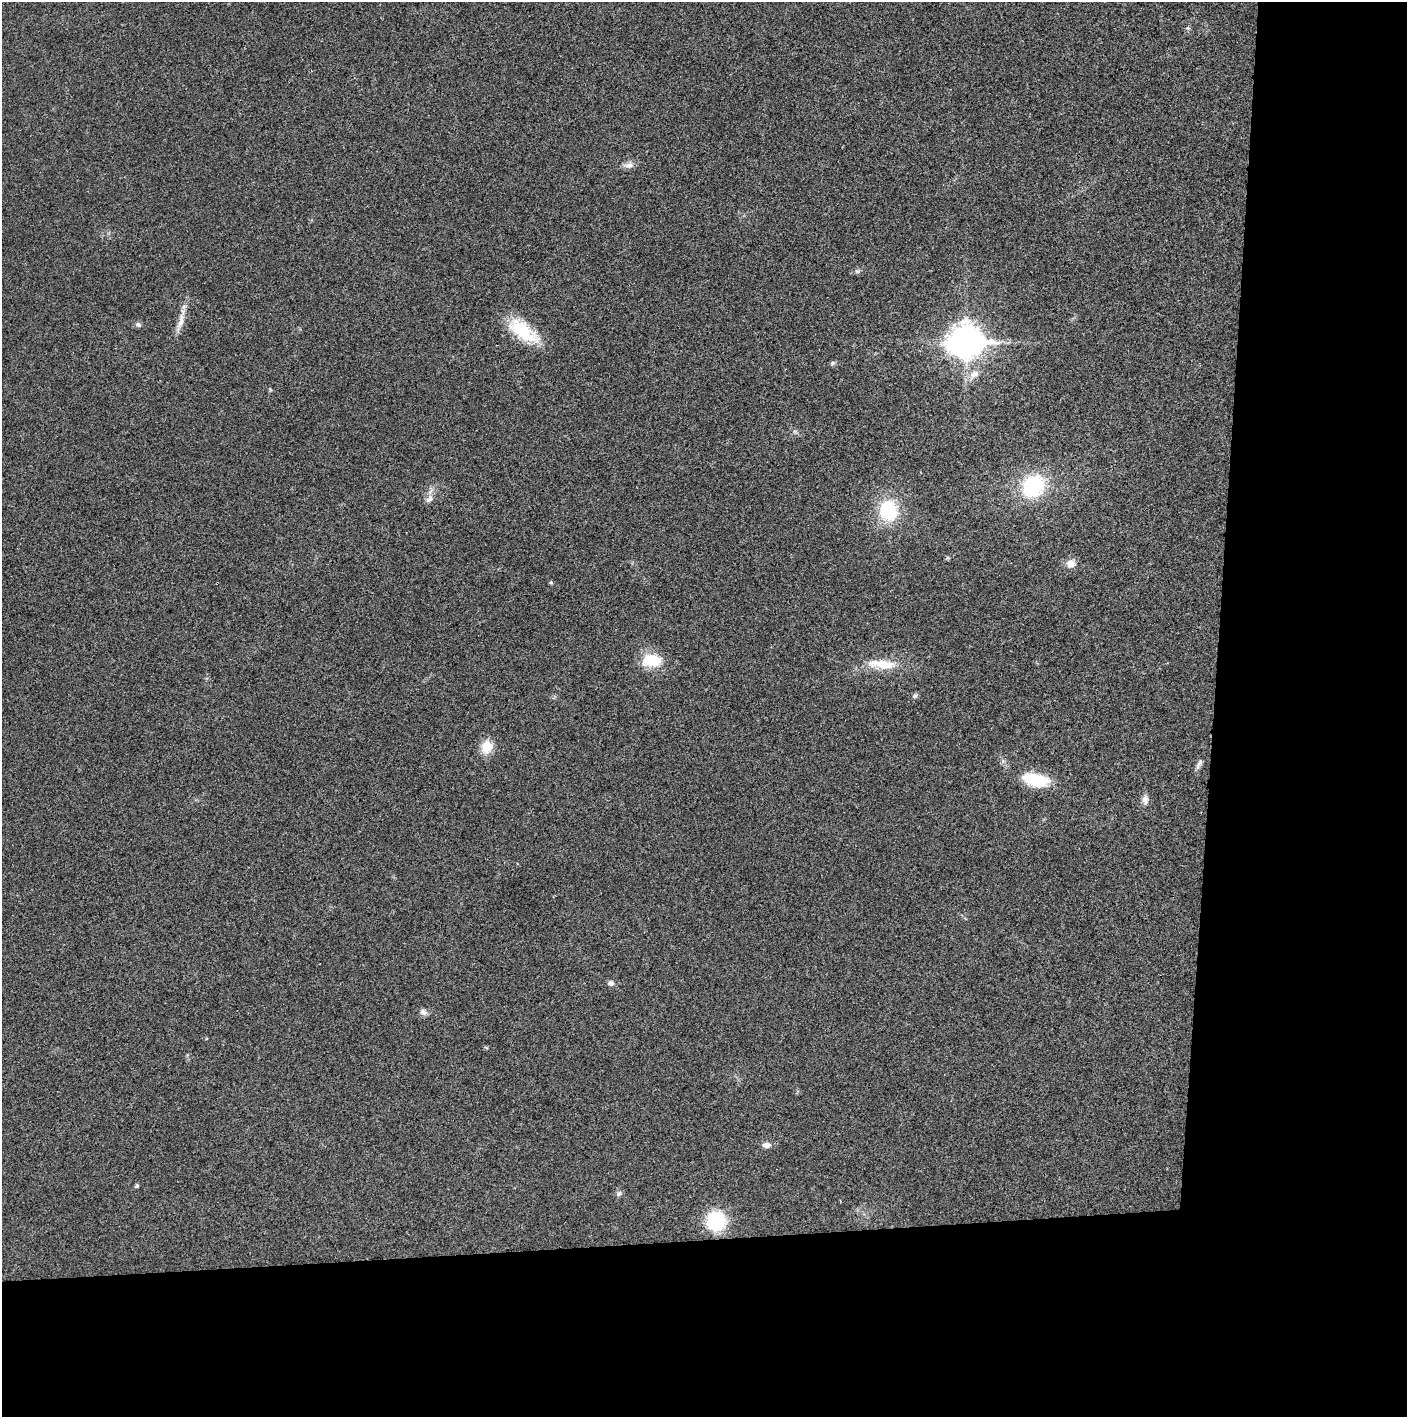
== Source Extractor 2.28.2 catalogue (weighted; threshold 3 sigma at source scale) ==
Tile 9 of 3 x 3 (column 3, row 3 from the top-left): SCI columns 2815-4219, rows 2-1416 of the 4237 x 4245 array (HDU 1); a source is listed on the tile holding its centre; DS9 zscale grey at full resolution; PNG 1409 x 1419 px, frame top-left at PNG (2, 2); no overlay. Shown black and unused: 24% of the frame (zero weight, under 3 of 4 exposures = <1% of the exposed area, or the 3 px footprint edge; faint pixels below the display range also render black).
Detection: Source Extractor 2.28.2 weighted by HDU 2 'WHT'; one run over the whole footprint, this tile lists its part. Background 0.0191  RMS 0.0053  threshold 0.0237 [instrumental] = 3 sigma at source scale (4.5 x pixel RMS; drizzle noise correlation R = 1.50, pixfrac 1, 0.05/0.05 arcsec/px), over >= 5 px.
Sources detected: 29; all 29 listed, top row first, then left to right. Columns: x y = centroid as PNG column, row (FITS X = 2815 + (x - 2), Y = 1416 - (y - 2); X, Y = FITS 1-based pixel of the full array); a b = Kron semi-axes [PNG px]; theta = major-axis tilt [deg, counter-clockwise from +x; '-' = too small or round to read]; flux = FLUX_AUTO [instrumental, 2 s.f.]
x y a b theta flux
1188 28 6 4 -42 0.81
628 165 14 8 7 3
857 271 7 4 0 1
180 322 35 7 73 6.4
138 324 7 6 - 1.5
523 331 38 17 -35 26
966 341 13 11 -6 920
832 363 8 5 28 1
974 375 18 10 41 5.9
795 431 7 4 -1 0.96
1033 486 22 18 42 48
429 499 13 9 49 3.3
888 510 21 18 -88 32
947 558 5 5 - 0.71
1070 564 13 11 28 4.6
551 583 4 4 - 0.85
652 660 23 14 0 18
882 664 41 12 -5 16
915 696 7 6 - 1.2
487 747 15 12 74 9.8
1199 764 16 6 64 2.2
1035 780 35 16 -13 18
1145 800 12 7 89 3.1
611 983 8 7 - 2
423 1012 10 7 -25 2.4
767 1145 10 6 -5 3
137 1186 4 4 - 0.99
619 1193 8 6 23 1.5
716 1221 19 19 - 30